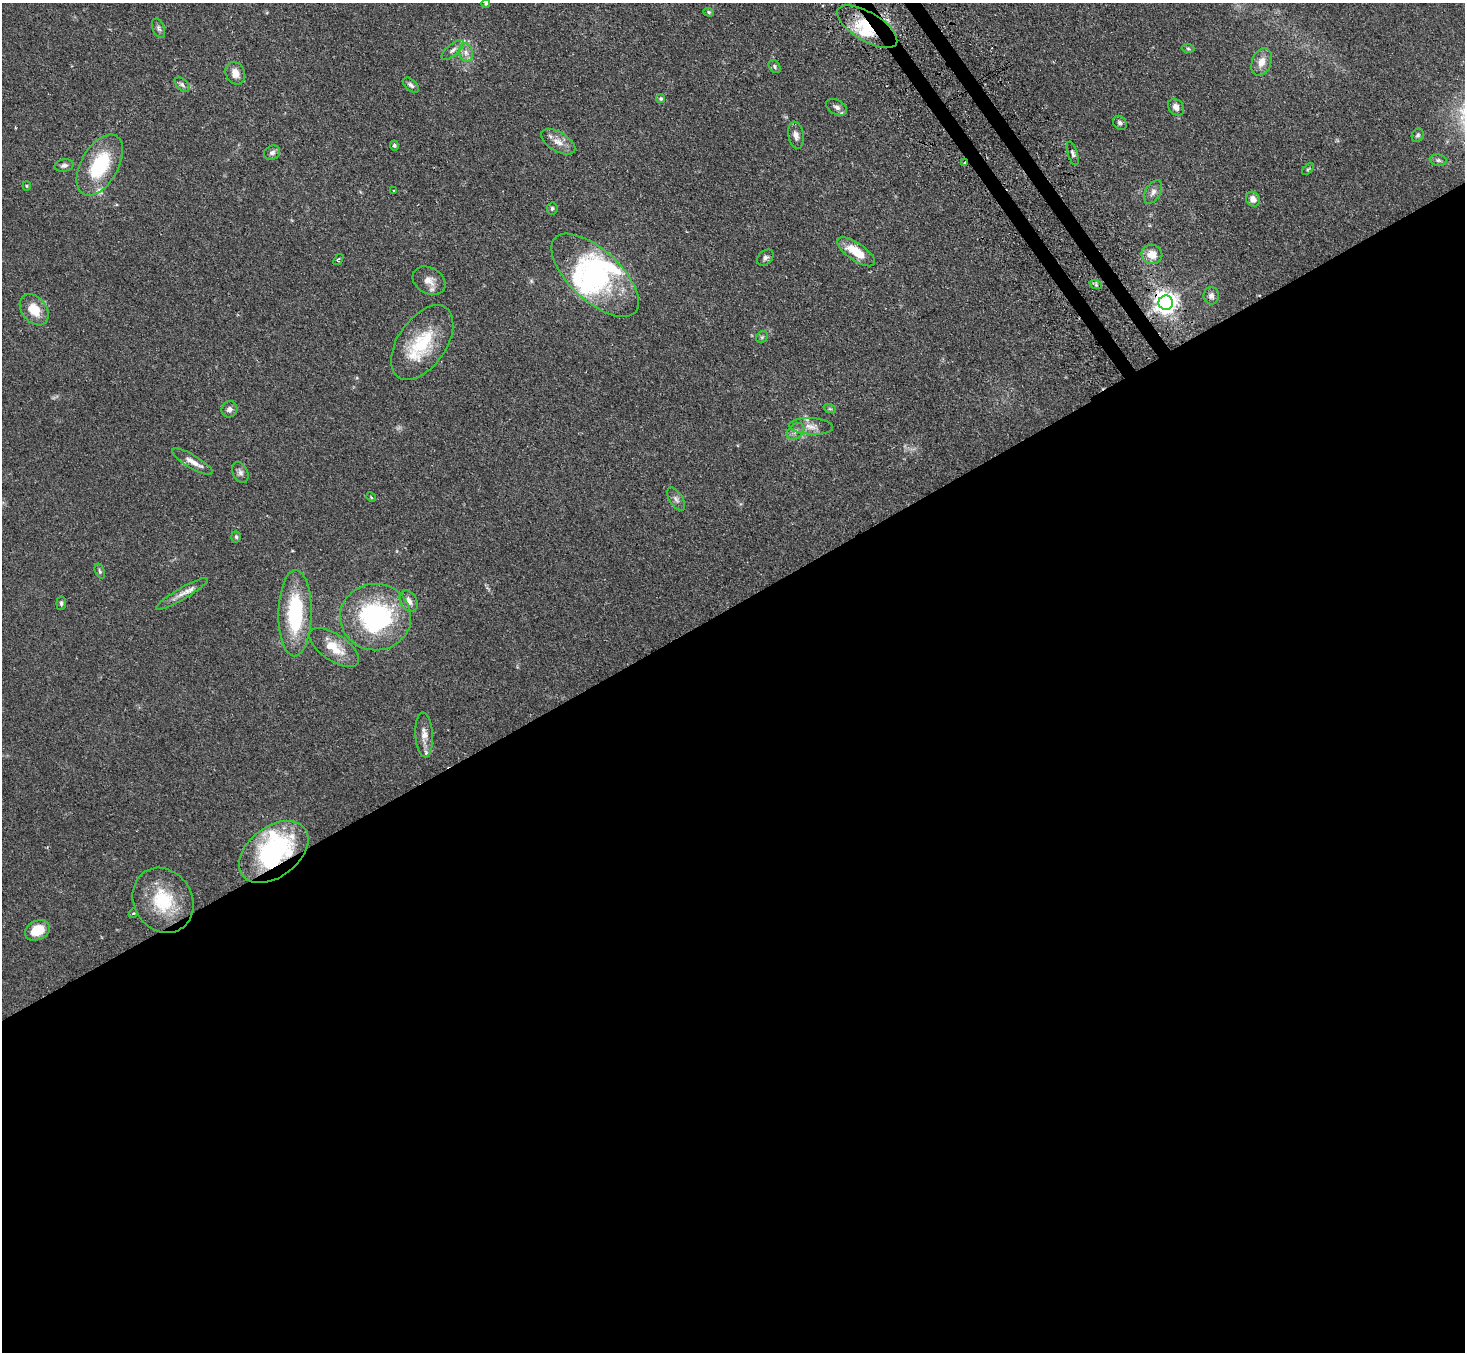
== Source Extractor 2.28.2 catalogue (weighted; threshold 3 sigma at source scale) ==
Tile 15 of 4 x 4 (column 3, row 4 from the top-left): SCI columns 2960-4422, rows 313-1662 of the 5918 x 5887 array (HDU 1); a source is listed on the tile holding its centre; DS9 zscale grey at full resolution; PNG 1467 x 1354 px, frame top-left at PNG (2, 3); each listed source drawn as its Kron ellipse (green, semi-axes under 4 px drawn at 4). Shown black and unused: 56% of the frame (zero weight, under 2 of 3 exposures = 3% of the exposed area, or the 3 px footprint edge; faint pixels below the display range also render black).
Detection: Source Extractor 2.28.2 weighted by HDU 2 'WHT'; one run over the whole footprint, this tile lists its part. Background 0.0937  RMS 0.0062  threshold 0.0281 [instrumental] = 3 sigma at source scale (4.5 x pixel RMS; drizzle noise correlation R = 1.50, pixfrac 1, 0.05/0.05 arcsec/px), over >= 5 px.
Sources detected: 74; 2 inside a brighter object's white glare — neither listed nor drawn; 7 inside a brighter listed object's ellipse — not listed separately; the other 65 listed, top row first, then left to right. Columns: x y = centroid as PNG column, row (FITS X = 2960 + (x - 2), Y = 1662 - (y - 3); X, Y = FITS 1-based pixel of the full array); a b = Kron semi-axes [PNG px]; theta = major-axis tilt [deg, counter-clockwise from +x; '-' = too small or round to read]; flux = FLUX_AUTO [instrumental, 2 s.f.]
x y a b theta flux
486 3 4 4 - 0.86
709 12 5 4 - 0.81
867 27 34 14 -31 22
159 28 10 6 -70 1.7
1188 49 6 4 -3 0.9
453 50 14 5 40 2.6
466 53 9 7 -74 3.3
1262 62 14 9 70 6.1
775 66 7 5 -54 1.2
235 73 12 9 -65 5.8
182 85 9 5 -44 1.7
411 85 9 5 -41 1.7
661 99 4 4 - 0.9
837 107 11 7 -29 2.8
1176 107 9 7 -50 3.7
1120 123 8 6 -48 1.8
796 135 13 7 -81 3.5
1418 135 7 5 62 1.2
558 142 19 9 -31 5.9
394 145 5 4 - 1.3
272 153 8 7 - 2.2
1073 153 12 5 -73 1.9
1438 160 8 5 -9 1.3
965 163 3 3 - 2.1
64 165 9 6 11 2
100 165 33 18 60 39
1308 169 7 4 44 0.96
27 186 4 4 - 0.63
393 190 3 3 - 1.2
1153 192 13 7 60 3.1
1253 199 8 6 -56 4
552 208 6 5 - 1
856 252 22 9 -35 15
1152 254 10 9 - 6.9
765 258 9 6 43 1.8
338 259 6 4 53 0.86
595 275 55 25 -43 59
429 281 17 13 -29 6
1096 285 6 4 -18 1
1211 296 8 7 - 2.5
1166 303 7 7 - 440
34 310 17 12 -51 12
762 337 6 5 - 1
422 343 42 24 55 34
229 409 8 7 - 2.4
830 409 6 4 -18 0.86
811 426 22 8 -3 5.6
796 431 10 7 39 2.6
193 462 23 6 -31 5.3
240 472 11 7 -64 2.4
371 497 5 4 - 0.6
676 499 13 6 -56 2.3
236 537 6 5 - 0.92
100 571 8 4 -69 1.1
182 594 30 5 30 5.4
409 601 11 8 -61 4.1
61 603 7 5 83 1.2
295 613 43 16 89 49
376 617 35 33 1 88
334 647 29 13 -35 13
424 735 22 8 -86 5.4
274 852 39 25 37 88
163 900 34 29 -58 32
133 913 5 4 - 0.86
37 930 13 9 26 13
Overlapping masked pixels (flux is a lower limit): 4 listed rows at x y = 867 27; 965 163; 1166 303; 274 852
Isophote crosses this tile's border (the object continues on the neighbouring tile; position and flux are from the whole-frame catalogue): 1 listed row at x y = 486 3